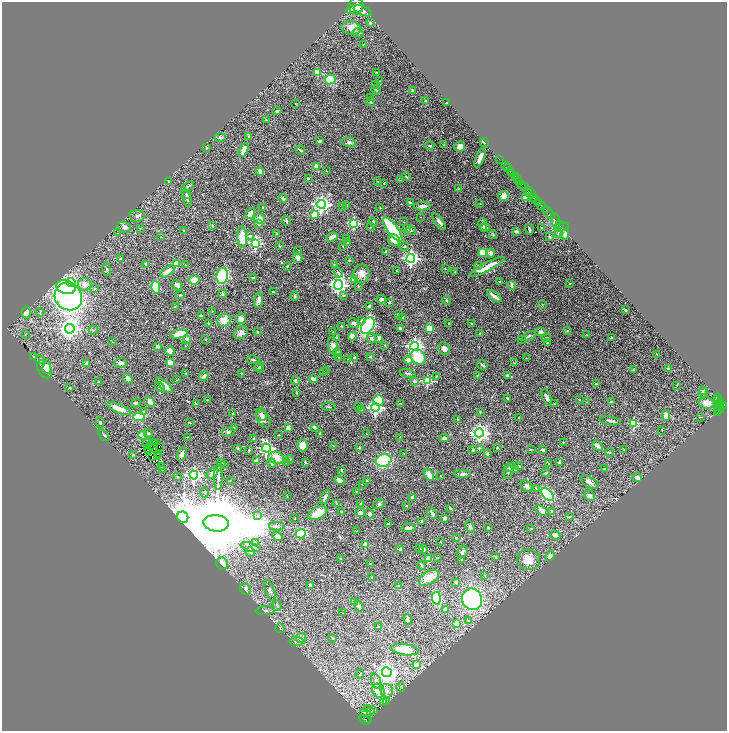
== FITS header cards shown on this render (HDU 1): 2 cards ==
NAXIS1  =                 1449
NAXIS2  =                 1457

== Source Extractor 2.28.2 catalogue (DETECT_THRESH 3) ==
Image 1449 x 1457 px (HDU 1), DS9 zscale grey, zoomed out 1/2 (1 PNG px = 2 x 2 image px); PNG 729 x 733 px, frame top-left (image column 1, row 1457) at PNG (2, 2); each listed source drawn as its Kron ellipse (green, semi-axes under 4 px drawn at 4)
Background 1.06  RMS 0.027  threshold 0.0799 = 3 sigma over >= 5 px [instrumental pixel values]
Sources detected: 509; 28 cannot appear on this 1/2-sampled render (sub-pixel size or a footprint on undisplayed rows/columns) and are neither listed nor drawn; the other 481 listed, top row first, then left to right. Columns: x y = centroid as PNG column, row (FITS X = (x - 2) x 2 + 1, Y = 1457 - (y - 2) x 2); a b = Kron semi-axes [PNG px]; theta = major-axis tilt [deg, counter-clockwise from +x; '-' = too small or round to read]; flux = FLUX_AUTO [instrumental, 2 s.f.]
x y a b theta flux
356 6 8 7 - 4000
350 10 5 3 - 690
363 11 9 4 -22 2200
370 23 2 2 - 15
351 28 10 6 -8 54
358 33 6 3 -27 7.4
363 45 3 2 - 1.8
376 72 3 2 - 2.5
318 73 3 3 - 110
330 79 5 5 - 130
379 81 3 2 - 2.2
376 84 2 2 - 3.4
376 90 5 2 - 4.4
413 91 3 3 - 13
371 97 2 1 - 1.3
426 101 3 3 - 5.1
371 102 5 3 - 6
446 103 2 2 - 2.8
295 104 4 1 - 1.9
277 111 4 3 - 6.9
266 120 2 2 - 2.4
249 136 3 2 - 3.1
220 138 6 3 5 7.4
319 141 3 2 - 8.7
349 142 7 4 -14 13
484 143 4 2 - 3.6
443 145 2 2 - 1.4
429 146 5 2 - 4.3
460 147 5 5 - 28
206 148 3 2 - 3.5
244 150 7 3 61 49
300 150 5 2 - 10
480 158 10 3 68 42
499 159 2 1 - 17
505 165 2 1 - 11
316 166 4 4 - 34
507 168 4 2 - 35
260 171 5 3 - 26
326 171 2 2 - 1.7
510 172 2 1 - 160
512 173 3 2 - 390
406 177 4 2 - 3.9
515 177 3 2 - 450
308 179 2 2 - 11
517 179 2 1 - 79
400 180 2 2 - 1.5
169 181 3 2 - 3
378 181 3 2 - 1.7
518 182 4 2 - 57
384 183 2 1 - 2.2
521 185 2 2 - 190
188 186 7 3 38 7.1
524 187 3 2 - 270
458 189 3 2 - 3.1
527 190 3 1 - 190
530 193 6 2 -30 230
186 194 4 3 - 5.2
504 196 5 4 - 32
187 198 9 4 -76 14
525 198 3 2 - 39
534 198 3 2 - 680
283 199 4 3 - 9.2
536 199 2 1 - 270
410 203 2 2 - 29
480 203 2 2 - 1.7
539 203 2 2 - 200
321 204 4 4 - 1800
541 205 3 1 - 250
342 206 2 2 - 5.6
347 206 4 2 - 6.2
422 206 8 4 3 21
262 207 2 1 - 2.8
380 207 2 2 - 2.5
546 210 3 1 - 87
250 213 6 4 57 39
548 213 8 1 -45 45
315 215 3 3 - 160
137 216 7 6 - 13
420 217 2 2 - 1.2
259 219 6 5 - 44
555 220 8 4 -71 22
286 221 5 2 - 8
439 221 10 4 -53 21
373 222 5 3 - 10
404 222 3 2 - 2.2
354 223 3 3 - 480
259 224 2 2 - 42
483 224 7 3 -77 13
212 225 3 3 - 3.4
559 225 4 3 - 19
124 227 6 5 - 15
371 227 4 2 - 3.4
485 227 5 4 - 16
561 227 7 3 13 11
140 228 3 2 - 2.4
407 228 4 3 - 5.6
542 228 2 2 - 2.5
393 229 15 5 -54 520
529 229 5 2 - 11
184 230 2 2 - 3.1
411 231 5 3 - 6.7
516 231 3 3 - 11
118 233 3 2 - 2.3
277 233 3 2 - 2.6
559 234 2 2 - 35
565 234 5 4 - 15
493 235 4 3 - 4.2
250 236 2 2 - 20
161 237 2 2 - 1.8
242 237 10 5 -87 97
332 237 6 3 20 28
550 237 3 2 - 6.8
347 239 3 2 - 3.6
394 240 6 5 - 48
348 242 3 2 - 2.7
255 243 4 4 - 760
280 246 3 2 - 2.8
343 246 3 2 - 2.6
404 247 4 3 - 5.9
298 251 3 2 - 4.3
386 252 2 2 - 22
482 253 4 3 - 67
491 253 4 3 - 25
298 257 5 4 - 21
411 258 4 4 - 1600
120 259 3 3 - 6
349 261 2 1 - 2.5
146 264 4 3 - 6
176 264 3 2 - 120
334 264 2 2 - 1.7
185 265 3 2 - 2
287 266 3 2 - 3.5
478 266 3 3 - 6.6
487 267 20 4 28 94
107 269 7 3 -78 6.9
445 269 2 2 - 1.7
397 270 2 2 - 6.2
167 271 8 4 34 37
455 272 4 2 - 3
338 273 5 2 - 6.6
361 274 9 8 - 42
222 276 8 5 81 340
253 278 3 3 - 4.1
354 279 3 3 - 18
194 280 6 4 7 59
71 282 5 4 - 600
500 282 3 2 - 4.5
569 283 3 2 - 2.1
85 284 6 6 - 34
177 285 6 3 -50 23
338 285 5 4 - 2100
512 285 4 3 - 13
358 286 3 2 - 2.8
66 287 10 6 -18 390
156 287 6 3 -76 170
95 289 4 3 - 8
273 292 3 2 - 5.2
222 294 4 3 - 5.8
180 295 4 2 - 4.5
343 295 4 3 - 4.8
295 296 4 4 - 6.9
494 296 8 3 -37 36
68 297 14 13 - 1400
381 299 4 3 - 23
259 300 8 4 82 17
447 301 4 3 - 7.2
389 302 3 3 - 4.2
542 304 3 2 - 2
370 306 4 3 - 12
175 307 3 2 - 2.5
625 310 3 2 - 7.7
212 311 2 1 - 2
40 312 4 3 - 4.8
26 313 6 4 -87 46
398 314 3 3 - 6.1
201 316 3 2 - 9.5
402 318 2 2 - 3.5
241 319 5 5 - 24
224 320 7 6 - 54
362 320 2 2 - 16
208 323 2 2 - 15
354 323 5 3 - 18
449 324 3 2 - 4.4
472 324 2 2 - 8.2
342 326 2 2 - 5.1
368 326 9 6 58 900
400 328 3 2 - 15
429 328 4 3 - 92
70 329 5 5 - 2800
94 330 5 2 - 4.1
567 330 3 3 - 5.2
241 332 7 6 - 27
258 332 2 2 - 10
333 332 3 2 - 2
541 332 5 3 - 13
480 333 3 2 - 3.1
25 334 3 2 - 2.9
179 334 9 3 13 110
586 335 3 2 - 2.4
352 336 4 4 - 29
529 336 8 2 28 7.2
337 337 4 3 - 7.2
371 338 5 5 - 10
379 338 2 2 - 48
546 338 5 3 - 5
612 338 3 2 - 3
187 339 3 3 - 41
205 339 2 2 - 7.5
521 339 3 2 - 3.1
112 342 3 2 - 2.2
547 342 2 2 - 7.3
385 345 3 2 - 3.7
158 346 4 3 - 9.7
185 346 2 2 - 2
333 346 8 5 -82 22
414 346 4 4 - 1600
444 349 6 5 - 19
170 351 4 3 - 45
337 353 4 3 - 5.3
657 354 2 1 - 1.5
33 356 3 3 - 3.1
339 357 2 2 - 2.2
370 357 4 3 - 4.1
418 357 8 6 -42 140
355 358 4 3 - 15
526 358 2 1 - 1.4
347 359 2 2 - 1.8
40 360 5 4 - 9.8
253 360 6 3 -11 8.6
408 360 4 4 - 22
121 363 6 5 - 18
170 363 3 3 - 61
514 363 3 2 - 2.8
86 364 3 3 - 17
482 365 5 3 - 6.6
259 366 5 3 - 5.2
47 368 6 4 77 33
259 368 5 3 - 4.1
45 369 10 6 -61 61
668 369 4 3 - 10
634 370 3 2 - 9.8
327 371 3 1 - 2
323 372 3 2 - 2.1
186 373 2 2 - 2.5
241 373 2 1 - 2.2
408 373 8 2 -12 6.3
477 375 3 2 - 3.2
507 375 4 3 - 5
204 376 5 3 - 11
436 377 3 2 - 2.6
128 379 5 3 - 20
313 379 4 3 - 16
176 380 2 2 - 2.2
296 380 4 3 - 11
415 381 3 3 - 13
427 381 3 3 - 380
98 382 4 2 - 4.4
596 384 4 2 - 3.7
164 385 10 3 -41 54
677 385 2 2 - 2.3
160 387 5 3 - 7.7
70 388 3 2 - 5.1
703 390 3 2 - 3.5
297 393 3 2 - 3
703 393 5 3 - 7.5
547 397 9 3 -67 15
507 398 4 2 - 5.4
717 398 2 1 - 24
719 399 3 2 - 95
207 400 3 2 - 4.6
379 400 5 5 - 130
579 400 2 2 - 4.1
150 402 6 4 -36 23
587 402 2 1 - 1.4
611 402 4 3 - 4.6
136 403 5 3 - 7.5
401 403 3 1 - 3.6
707 403 8 5 -5 45
720 403 2 1 - 25
196 404 4 2 - 4.9
555 404 3 2 - 2.8
723 405 4 3 - 270
358 406 3 2 - 3.3
329 407 7 2 -5 4.4
720 407 4 3 - 290
375 408 4 4 - 1100
119 409 13 4 -22 66
361 409 3 2 - 2.4
719 409 2 2 - 33
143 411 3 3 - 4.9
718 411 2 1 - 23
480 412 3 2 - 2.2
233 413 2 2 - 14
261 415 6 5 - 14
666 415 5 3 - 33
139 417 6 4 1 190
519 417 2 2 - 3.9
700 417 3 2 - 2.8
263 419 9 6 -59 21
457 419 3 2 - 3.4
610 421 11 3 -11 12
100 422 5 3 - 7.1
190 423 4 2 - 2.2
634 423 3 3 - 240
288 427 3 2 - 63
314 427 4 3 - 11
234 428 4 3 - 4.2
662 430 2 2 - 2.9
228 432 6 4 17 9
148 433 4 3 - 6.7
320 433 2 2 - 3.8
479 433 4 4 - 2000
366 434 2 1 - 3
104 435 7 2 -51 5.7
143 435 4 4 - 66
279 435 3 2 - 3.1
188 437 2 2 - 2.1
400 437 2 2 - 2.9
254 438 3 2 - 4.2
444 438 4 3 - 10
154 442 3 1 - 0.42
156 442 2 2 - 0.087
563 442 2 2 - 3.6
147 443 2 1 - 3.4
303 445 6 5 - 60
333 445 2 2 - 1.8
597 445 6 3 -42 18
150 446 2 1 - 0.62
159 447 2 1 - 2.2
153 448 3 2 - 5
238 448 4 3 - 4
266 448 4 4 - 1100
359 448 2 2 - 4.8
479 448 3 3 - 4.6
497 448 2 2 - 3.5
147 449 2 1 - 1.3
531 449 3 2 - 3
473 450 4 3 - 4.8
543 450 4 3 - 14
624 450 3 2 - 3.1
249 451 4 2 - 4.5
148 452 2 1 - 2.1
609 452 4 3 - 5.8
487 453 4 3 - 6
159 454 2 1 - 0.68
182 454 7 4 70 20
404 454 3 2 - 2.2
132 455 4 2 - 2.9
152 456 2 1 - 0.51
158 457 4 2 - 2.6
276 458 8 6 -15 77
289 459 4 4 - 8.5
383 460 8 6 15 340
256 461 2 2 - 48
286 462 3 3 - 3.5
305 462 2 2 - 6.4
560 462 4 3 - 10
222 463 3 2 - 1.9
272 463 4 3 - 24
224 464 3 2 - 2.6
549 464 3 2 - 1.9
519 466 2 2 - 15
162 467 3 3 - 6.6
509 467 6 3 25 6.3
604 468 3 2 - 1.9
163 470 2 2 - 2.4
515 470 2 2 - 8.6
341 471 2 2 - 10
508 472 7 3 73 7.1
212 473 7 3 43 40
545 473 4 2 - 5.2
462 474 8 4 -1 17
194 475 4 4 - 1300
429 475 7 3 -55 47
440 475 2 1 - 1.8
177 477 2 2 - 3.3
218 477 13 4 89 20
637 478 5 4 - 24
230 480 2 1 - 1.3
340 480 5 3 - 41
367 480 2 2 - 3.3
589 482 10 5 -31 20
363 484 3 3 - 3.8
527 486 6 5 - 14
536 488 2 2 - 2.6
356 491 3 2 - 2.2
205 492 5 4 - 8.5
547 494 8 4 -46 450
287 496 2 2 - 1.8
590 496 5 5 - 19
325 497 7 3 65 13
413 497 4 2 - 24
361 503 3 2 - 4.7
337 504 4 2 - 4.3
379 504 6 4 29 9.2
407 505 3 2 - 3.2
450 508 4 3 - 7.1
341 511 2 1 - 2.9
542 511 7 4 -32 17
552 511 3 2 - 4.4
318 513 10 6 25 67
361 513 5 4 - 17
432 513 6 3 -55 10
369 514 5 4 - 10
257 516 4 2 - 5
183 517 6 5 - 13000
569 517 3 2 - 11
295 518 3 2 - 3
445 518 4 3 - 13
421 522 3 2 - 6.8
216 523 13 8 -5 91000
389 524 3 2 - 18
277 526 8 3 1 12
470 527 6 4 -63 9.7
408 528 7 3 5 17
488 528 2 2 - 3.7
531 528 3 3 - 2.5
356 531 3 1 - 2
301 534 5 4 - 210
555 535 5 3 - 21
277 536 5 4 - 23
456 538 3 3 - 5.2
255 542 4 2 - 3.9
440 542 2 2 - 3.1
366 545 2 2 - 110
250 547 10 4 -17 18
400 549 3 2 - 10
419 549 4 2 - 3.1
424 549 5 2 - 4.2
250 552 5 4 - 14
462 552 7 5 58 12
550 556 5 4 - 27
496 557 3 2 - 3.5
428 558 2 2 - 75
438 558 2 2 - 2.6
341 559 3 2 - 3.8
462 560 3 3 - 3.8
528 560 11 10 - 55
370 563 2 2 - 3
222 564 6 5 - 37
422 566 4 3 - 5.4
485 576 3 2 - 2
371 578 3 3 - 3.8
429 578 11 6 31 61
456 582 3 3 - 9.3
311 585 3 3 - 25
399 586 2 2 - 23
245 589 6 5 - 12
270 591 11 3 -70 11
436 598 6 4 -83 270
472 599 11 10 - 710
355 602 3 3 - 4.5
277 605 5 2 - 5.2
359 606 6 3 -71 11
265 610 9 3 4 9.3
445 610 4 3 - 25
342 613 2 1 - 1.5
408 619 6 4 -62 18
468 620 3 2 - 3
456 623 2 2 - 68
379 626 2 2 - 1.5
280 628 5 2 - 3.9
301 638 5 5 - 19
333 638 3 2 - 3.7
296 641 7 4 2 13
405 650 14 5 -8 140
416 665 4 3 - 37
387 672 5 5 - 2700
360 674 5 2 - 4.2
376 681 8 5 -71 20
401 687 4 2 - 4
378 691 7 6 - 86
387 691 7 6 - 25
386 702 3 2 - 3.5
384 703 3 2 - 3.1
368 708 3 2 - 1.5
373 710 3 1 - 0.49
371 711 2 1 - 2.6
364 713 2 2 - 7
367 719 2 1 - 8.7
365 720 6 2 -32 100
At the frame edge (FLAGS 8, measured only in part): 1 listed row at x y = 356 6
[28 sub-pixel or undisplayed-footprint detections neither listed nor drawn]